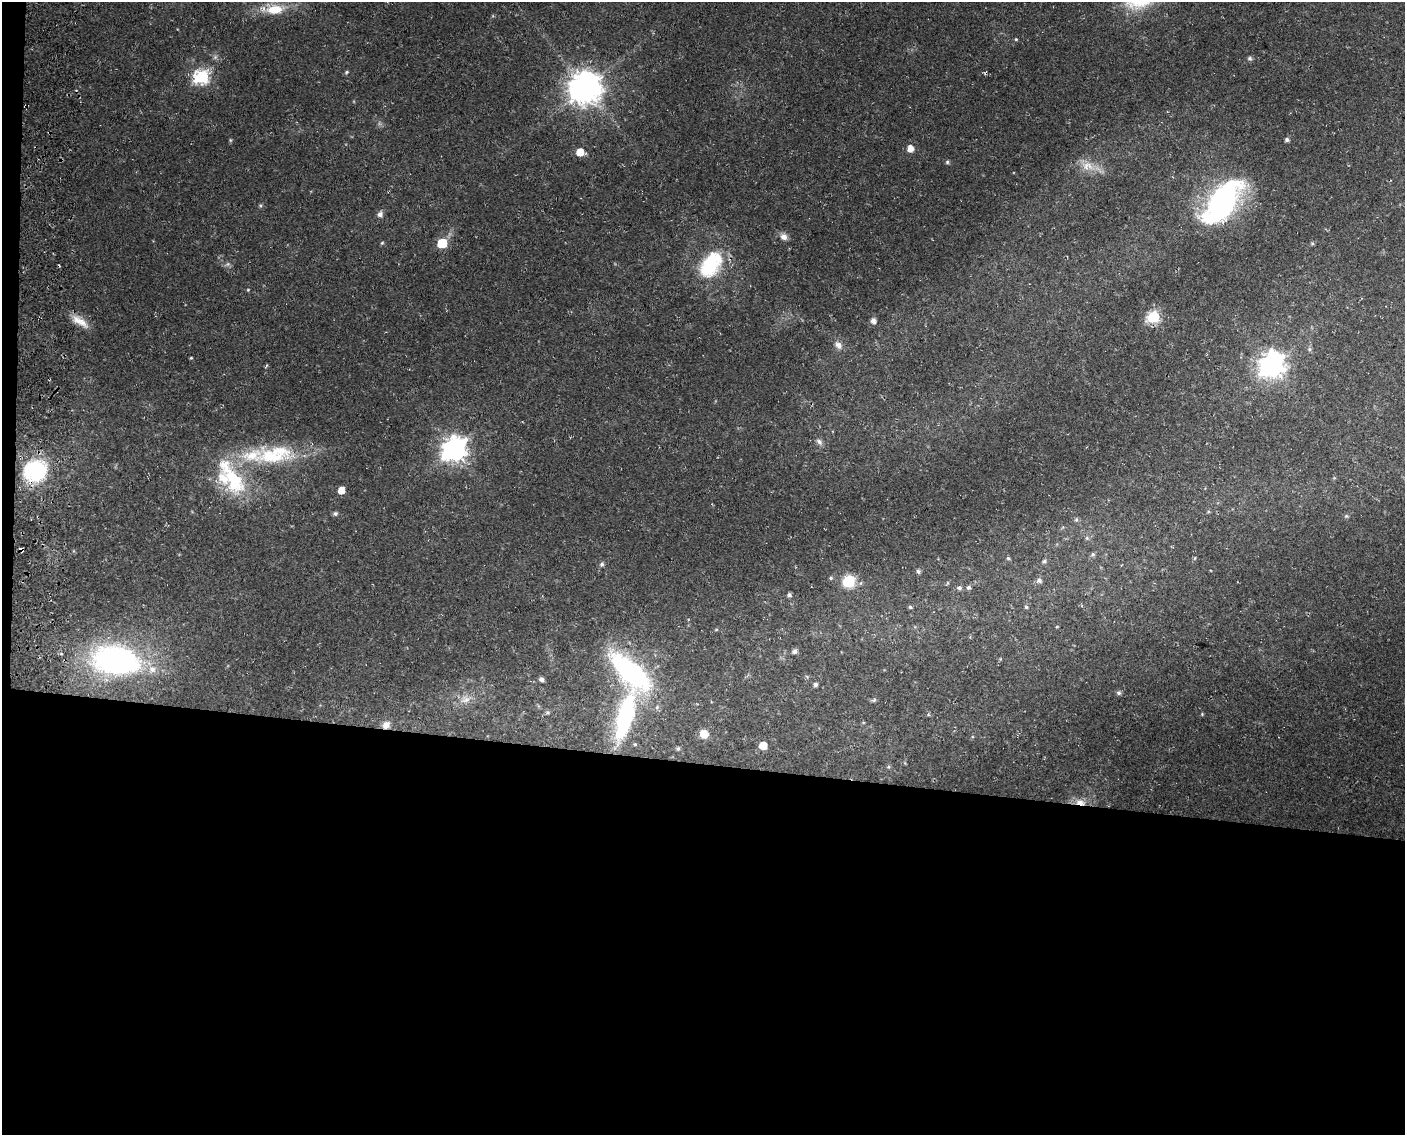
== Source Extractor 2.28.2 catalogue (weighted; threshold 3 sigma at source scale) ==
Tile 10 of 3 x 4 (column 1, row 4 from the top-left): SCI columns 344-1746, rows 9-1141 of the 4897 x 4553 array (HDU 1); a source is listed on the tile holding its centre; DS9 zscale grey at full resolution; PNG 1407 x 1137 px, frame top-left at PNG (2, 2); no overlay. Shown black and unused: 33% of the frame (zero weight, under 3 of 4 exposures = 5% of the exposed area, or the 3 px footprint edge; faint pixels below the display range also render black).
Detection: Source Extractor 2.28.2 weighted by HDU 2 'WHT'; one run over the whole footprint, this tile lists its part. Background 0.0198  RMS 0.0035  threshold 0.0157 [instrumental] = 3 sigma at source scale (4.5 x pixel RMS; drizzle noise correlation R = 1.50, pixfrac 1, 0.0396/0.0396 arcsec/px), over >= 5 px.
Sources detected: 77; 1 too faint to see at this stretch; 1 inside a brighter object's white glare — not listed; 4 inside a brighter listed object's ellipse — not listed separately; the other 71 listed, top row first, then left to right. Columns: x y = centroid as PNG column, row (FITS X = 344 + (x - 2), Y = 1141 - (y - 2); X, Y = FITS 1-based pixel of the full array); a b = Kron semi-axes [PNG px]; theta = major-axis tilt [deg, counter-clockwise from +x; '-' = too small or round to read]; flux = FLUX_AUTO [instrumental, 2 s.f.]
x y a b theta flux
274 9 25 12 6 8.7
1016 39 4 4 - 0.35
1250 58 7 5 -1 0.74
346 72 6 4 24 0.5
202 77 7 7 - 64
585 87 10 10 - 630
230 140 6 4 -71 0.36
1287 140 5 4 - 0.95
910 148 6 5 - 3.2
580 152 6 5 - 6
947 162 5 5 - 0.6
1087 166 20 14 -13 5.5
1222 202 53 25 53 75
380 214 7 7 - 1.4
784 237 10 8 -27 1.9
382 243 5 4 - 0.42
442 243 6 6 - 17
1312 243 5 5 - 0.47
711 265 30 19 56 24
248 290 4 4 - 0.31
1153 317 6 6 - 41
80 321 25 9 -35 4.4
873 321 6 5 - 1.5
838 345 11 8 -56 2
1309 349 6 5 - 0.65
191 358 4 3 - 0.34
1272 365 9 8 - 320
819 442 9 7 -44 1.3
454 449 9 8 - 290
275 455 62 25 7 27
35 471 23 21 23 28
234 480 46 25 -61 24
341 490 5 5 - 4.1
335 513 6 5 - 0.74
1346 516 5 5 - 0.53
1076 520 6 5 - 0.57
1087 538 5 5 - 0.55
22 550 5 3 - 0.84
1093 554 6 6 - 0.68
1008 558 5 4 - 0.55
1044 561 6 4 2 0.64
602 564 6 5 - 0.8
918 571 7 4 -62 0.64
831 578 5 4 - 0.5
1039 580 7 7 - 1.2
849 581 7 7 - 22
968 587 6 6 - 0.8
959 588 7 6 - 0.96
789 595 5 4 - 1
910 607 5 4 - 0.49
1026 607 5 5 - 0.52
1057 626 5 3 - 0.27
716 630 5 3 - 0.32
794 651 6 5 - 1
117 660 49 28 -7 95
631 672 39 17 -45 74
541 679 5 5 - 1
815 684 5 5 - 0.81
1119 693 6 5 - 0.87
465 700 15 9 15 3.1
874 700 7 4 26 0.56
547 712 6 5 - 0.59
1202 714 4 4 - 0.32
624 721 51 18 67 34
386 725 10 8 44 2.8
704 734 8 7 - 4.9
635 744 5 4 - 0.46
763 745 6 5 - 6.3
678 748 6 5 - 0.59
888 767 6 4 18 0.44
1080 802 13 7 -16 3.5
Overlapping masked pixels (flux is a lower limit): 5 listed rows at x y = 35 471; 22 550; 117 660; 386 725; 1080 802